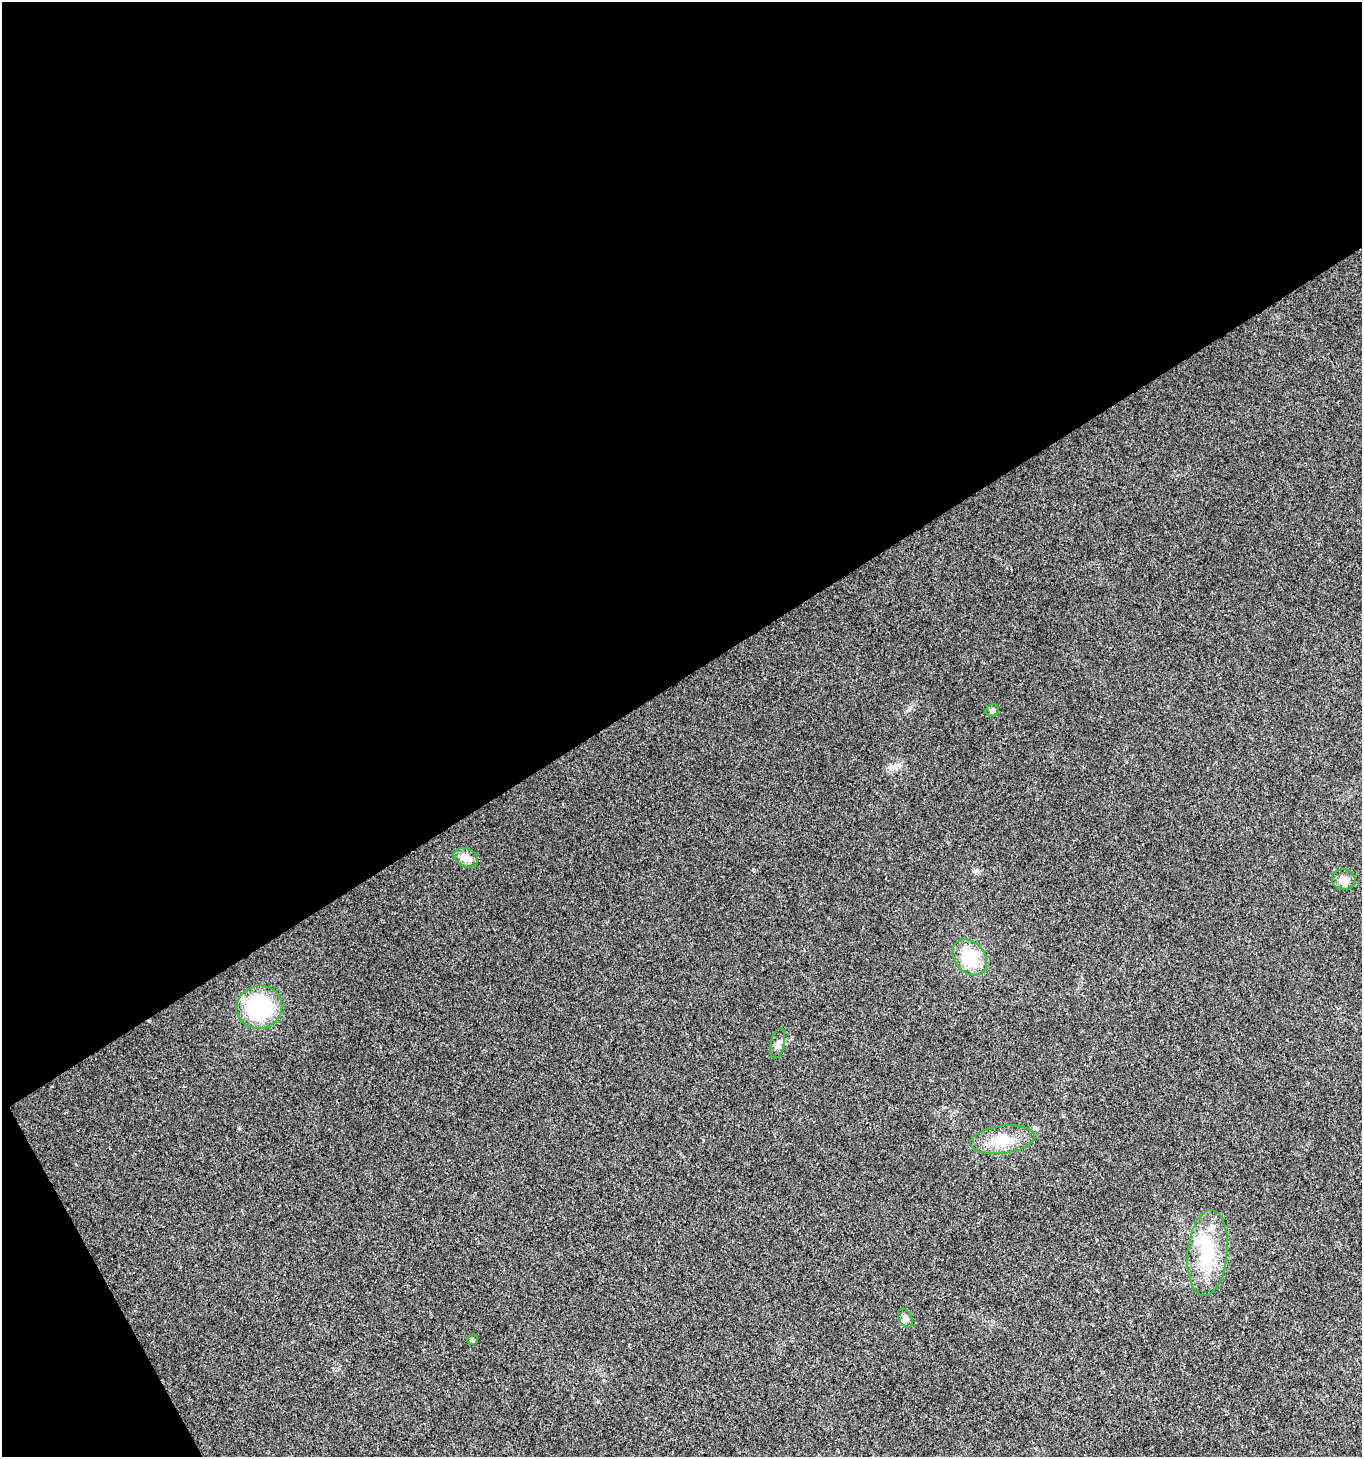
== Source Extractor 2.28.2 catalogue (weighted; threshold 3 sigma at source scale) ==
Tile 1 of 2 x 2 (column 1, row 1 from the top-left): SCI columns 65-1424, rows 1457-2911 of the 2866 x 2911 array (HDU 1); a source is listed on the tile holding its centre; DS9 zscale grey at full resolution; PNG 1364 x 1459 px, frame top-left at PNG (2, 2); each listed source drawn as its Kron ellipse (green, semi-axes under 4 px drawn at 4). Shown black and unused: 48% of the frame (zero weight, under 3 of 4 exposures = <1% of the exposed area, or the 3 px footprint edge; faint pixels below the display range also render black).
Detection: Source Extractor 2.28.2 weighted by HDU 2 'WHT'; one run over the whole footprint, this tile lists its part. Background 0.0244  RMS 0.0045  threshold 0.0203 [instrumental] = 3 sigma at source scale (4.5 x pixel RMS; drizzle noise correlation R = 1.50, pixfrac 1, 0.0396/0.0396 arcsec/px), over >= 5 px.
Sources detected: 13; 1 inside a brighter object's white glare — neither listed nor drawn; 2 inside a brighter listed object's ellipse — not listed separately; the other 10 listed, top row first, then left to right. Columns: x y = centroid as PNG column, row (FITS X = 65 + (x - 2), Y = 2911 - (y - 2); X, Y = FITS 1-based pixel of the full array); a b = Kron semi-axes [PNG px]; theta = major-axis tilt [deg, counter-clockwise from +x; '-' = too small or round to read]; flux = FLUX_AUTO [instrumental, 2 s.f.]
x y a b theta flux
992 710 7 6 - 1.5
466 858 13 9 -25 3.7
1344 880 12 10 -12 3
970 957 20 15 -49 18
259 1007 23 21 13 39
777 1043 16 6 76 2.1
1002 1140 32 14 8 11
1207 1253 43 20 84 23
905 1318 10 6 -60 1.6
472 1340 5 5 - 0.81
Unlisted compact peaks at least as high as the median listed source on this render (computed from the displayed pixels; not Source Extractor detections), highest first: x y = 894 767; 239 1128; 975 871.